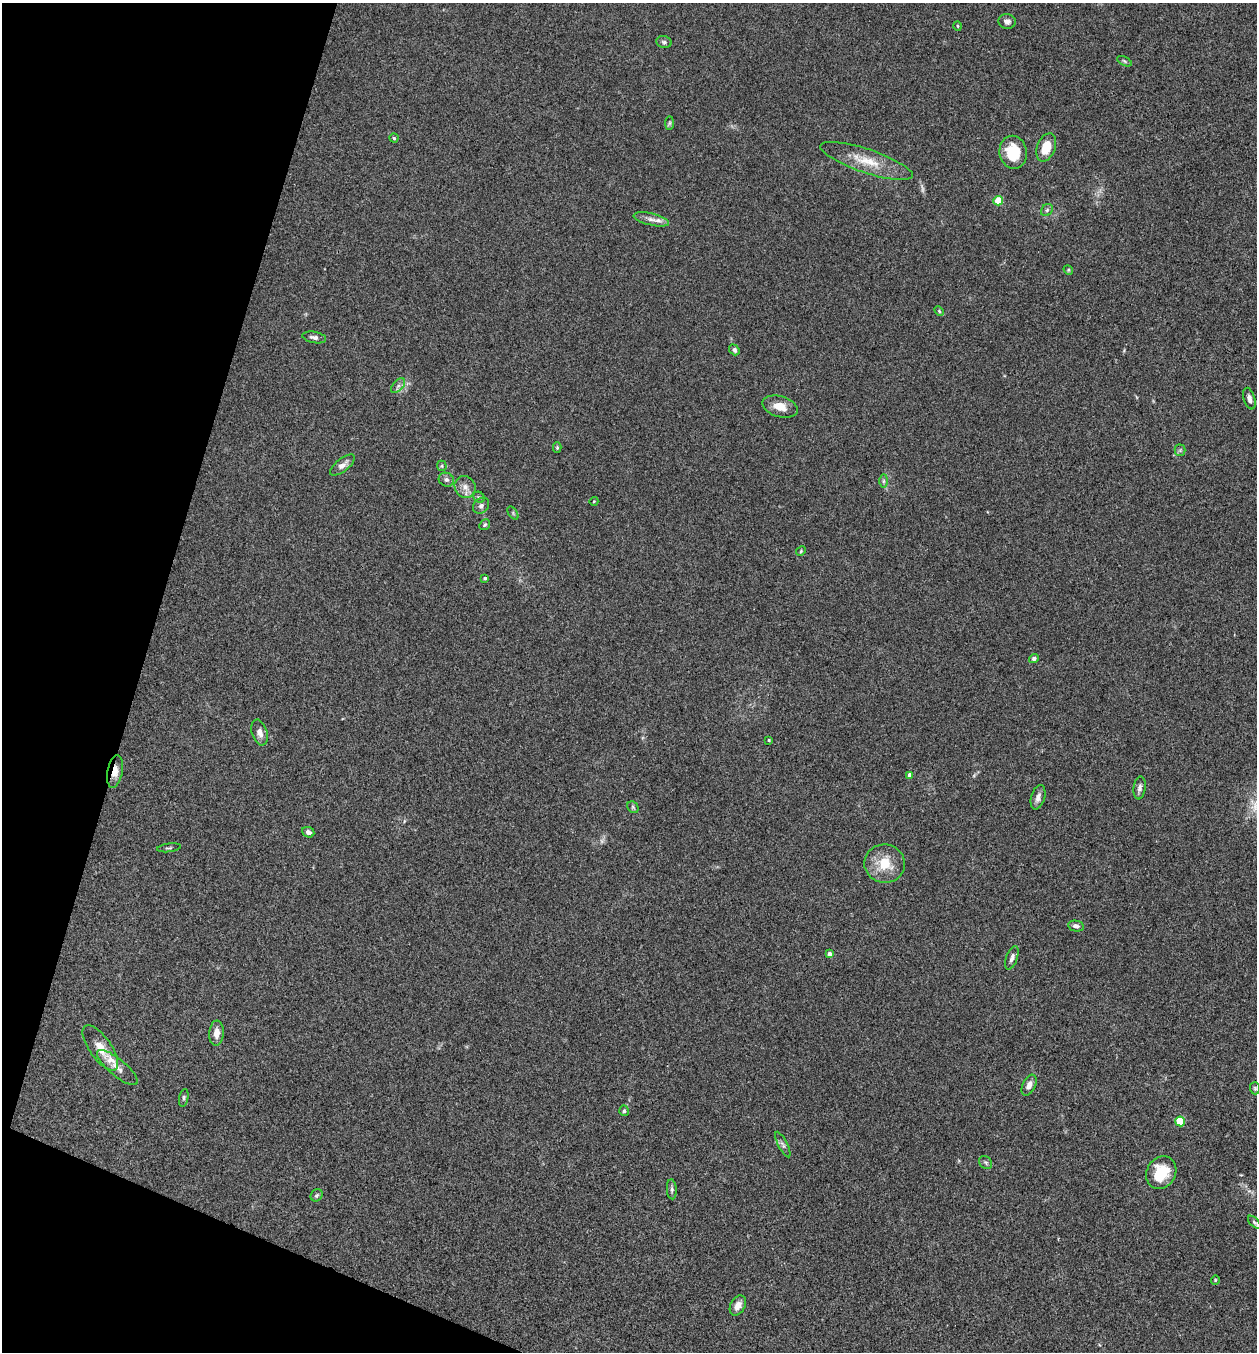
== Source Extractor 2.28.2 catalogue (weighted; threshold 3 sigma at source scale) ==
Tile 9 of 4 x 4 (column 1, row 3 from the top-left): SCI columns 265-1519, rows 1352-2701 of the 5419 x 5403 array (HDU 1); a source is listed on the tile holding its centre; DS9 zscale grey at full resolution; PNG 1259 x 1354 px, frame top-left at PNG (2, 3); each listed source drawn as its Kron ellipse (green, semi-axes under 4 px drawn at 4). Shown black and unused: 15% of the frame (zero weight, under 3 of 4 exposures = <1% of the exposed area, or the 3 px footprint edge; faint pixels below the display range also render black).
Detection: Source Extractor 2.28.2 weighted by HDU 2 'WHT'; one run over the whole footprint, this tile lists its part. Background 0.0288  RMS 0.0045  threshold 0.0202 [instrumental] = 3 sigma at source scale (4.5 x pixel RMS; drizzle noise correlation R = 1.50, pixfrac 1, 0.05/0.05 arcsec/px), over >= 5 px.
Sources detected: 66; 2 too faint to see at this stretch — neither listed nor drawn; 1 inside a brighter listed object's ellipse — not listed separately; the other 63 listed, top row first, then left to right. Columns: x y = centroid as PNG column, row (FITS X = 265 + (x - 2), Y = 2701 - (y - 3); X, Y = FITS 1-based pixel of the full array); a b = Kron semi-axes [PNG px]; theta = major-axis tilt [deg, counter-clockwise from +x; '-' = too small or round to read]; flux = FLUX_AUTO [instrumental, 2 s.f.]
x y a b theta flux
1007 21 9 7 -6 1.7
957 26 5 3 - 0.41
664 42 8 6 -15 0.96
1124 61 8 4 -27 0.71
669 123 7 4 89 0.73
394 138 4 4 - 0.55
1046 147 14 9 69 8.5
1013 152 16 13 -80 14
866 161 48 12 -18 12
998 201 5 4 - 13
1047 210 6 5 - 0.88
651 219 18 6 -13 2.8
1068 270 5 4 - 0.54
939 311 5 3 - 0.48
314 337 12 5 -10 1.7
734 350 6 4 -50 1.1
398 386 9 5 49 1.4
1249 399 11 5 -75 1.9
780 407 18 10 -17 5.4
557 448 5 4 - 0.52
1180 450 5 5 - 0.69
342 465 15 6 38 2.6
442 466 5 5 - 0.59
446 480 8 6 -26 1.4
884 481 7 4 90 0.9
465 487 11 10 - 3.1
479 497 6 5 - 0.79
594 501 4 3 - 0.31
481 506 9 7 43 1.6
513 513 7 4 -55 0.64
485 525 6 5 - 0.68
801 551 5 4 - 0.52
485 578 3 3 - 0.74
1034 659 5 4 - 1
260 732 13 7 -72 3
769 740 3 3 - 0.49
115 772 16 7 80 4.3
910 775 4 4 - 2.6
1140 788 11 6 82 1.6
1038 797 12 7 74 2.1
633 807 6 5 - 0.75
308 832 6 5 - 1.5
169 848 12 3 7 0.65
885 864 20 19 - 11
1076 926 8 5 -12 1.8
829 954 4 4 - 1.8
1012 958 12 5 70 1.6
216 1033 12 7 86 3.5
100 1048 26 11 -55 6.7
117 1068 25 8 -40 3.9
1029 1085 11 6 65 2.8
1255 1088 6 5 - 0.65
184 1098 9 4 79 0.84
624 1111 5 4 - 0.77
1180 1121 5 4 - 19
783 1144 14 4 -63 1.4
986 1162 7 6 - 0.92
1161 1173 17 14 61 14
672 1189 10 5 -85 1.1
317 1195 6 5 - 0.81
1254 1222 8 4 -46 0.8
1215 1280 5 4 - 0.51
738 1305 11 7 61 3.3
Overlapping masked pixels (flux is a lower limit): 1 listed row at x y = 115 772